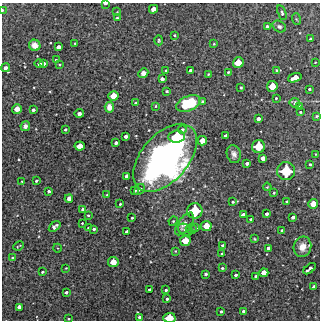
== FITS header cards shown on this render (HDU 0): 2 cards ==
NAXIS1  =                  318 /Length X axis
NAXIS2  =                  318 /Length Y axis

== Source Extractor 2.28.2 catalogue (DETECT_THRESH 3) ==
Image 318 x 318 px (HDU 0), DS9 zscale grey, 1 PNG px = 1 image px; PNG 322 x 322 px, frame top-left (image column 1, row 318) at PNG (2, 3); each listed source drawn as its Kron ellipse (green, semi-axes under 4 px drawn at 4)
Background 4280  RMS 260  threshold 791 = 3 sigma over >= 5 px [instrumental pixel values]
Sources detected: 131; all 131 listed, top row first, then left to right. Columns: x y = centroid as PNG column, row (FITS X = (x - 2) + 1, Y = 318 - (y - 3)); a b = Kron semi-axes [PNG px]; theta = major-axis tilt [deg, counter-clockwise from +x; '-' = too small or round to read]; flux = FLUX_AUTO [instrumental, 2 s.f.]
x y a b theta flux
105 3 4 2 - 3.8e+04
153 9 4 4 - 1.4e+05
2 10 3 2 - 2.3e+04
117 12 2 2 - 9.1e+03
282 13 8 4 -71 3.8e+04
117 18 4 3 - 2.3e+04
296 19 6 3 -71 1.8e+04
267 26 3 3 - 3.5e+04
279 26 7 5 -31 4.1e+04
174 35 3 2 - 1.9e+04
310 39 3 2 - 1.5e+04
159 40 5 3 - 1.6e+04
75 43 2 2 - 1.1e+04
214 44 4 3 - 1.3e+04
35 45 6 5 - 1.3e+05
58 47 4 3 - 7.3e+04
56 60 3 3 - 2.5e+04
238 63 5 5 - 2.2e+05
315 63 2 2 - 1.1e+04
39 64 4 3 - 4.8e+04
43 64 4 3 - 8.5e+04
59 64 3 2 - 1.7e+04
5 68 4 4 - 7.4e+04
190 70 4 3 - 4.7e+04
277 70 4 3 - 1.8e+04
166 71 3 3 - 2.8e+04
228 72 3 3 - 2.2e+04
143 73 5 4 - 6.7e+04
208 74 3 3 - 1.5e+04
295 78 7 4 17 1.8e+05
162 79 4 3 - 6.1e+04
272 86 5 5 - 2.3e+05
241 87 3 2 - 1.8e+04
309 89 3 3 - 2.9e+04
167 91 3 2 - 2.0e+04
113 96 5 5 - 1.9e+05
276 98 3 3 - 1.8e+04
202 101 4 3 - 2.0e+04
136 103 3 3 - 2.4e+04
188 103 13 7 22 7.7e+05
295 103 5 5 - 4.0e+04
156 106 4 2 - 1.3e+04
109 107 5 4 - 1.2e+05
300 107 4 3 - 6.1e+04
17 109 5 4 - 1.6e+05
33 110 3 3 - 4.2e+04
300 112 3 2 - 2.1e+04
79 113 5 3 - 7.6e+04
317 116 4 3 - 2.1e+04
258 119 4 3 - 5.8e+04
25 126 5 4 - 5.7e+04
65 130 3 3 - 2.7e+04
182 130 4 4 - 4.0e+04
126 136 4 3 - 6.0e+04
226 136 3 3 - 5.8e+04
176 137 8 6 6 4.2e+05
202 141 5 4 - 1.6e+05
116 143 3 3 - 4.2e+04
80 146 5 4 - 1.6e+05
258 146 6 6 - 3.6e+05
234 154 9 7 -74 7.7e+04
316 154 2 2 - 1.2e+04
165 158 40 23 49 7.5e+06
263 158 4 4 - 9.7e+04
247 163 3 3 - 4.5e+04
310 164 3 3 - 2.4e+04
286 171 9 9 - 5.8e+05
127 176 4 4 - 7.8e+04
36 181 3 3 - 3.2e+04
22 182 3 2 - 1.3e+04
267 187 4 3 - 1.5e+04
134 190 3 3 - 4.4e+04
139 190 6 4 43 3.3e+04
49 191 3 3 - 3.9e+04
274 193 3 2 - 1.9e+04
107 195 3 2 - 1.6e+04
69 199 4 4 - 8.6e+04
287 201 3 3 - 2.4e+04
233 202 3 2 - 2.3e+04
120 204 3 3 - 1.9e+04
313 204 5 5 - 1.7e+05
83 209 3 3 - 4.5e+04
195 211 8 7 - 5.1e+05
267 214 3 3 - 4.9e+04
88 215 3 2 - 1.8e+04
243 215 4 4 - 7.4e+04
293 217 4 3 - 5.2e+04
132 218 3 3 - 2.2e+04
251 219 3 3 - 2.9e+04
173 221 5 4 - 1.9e+04
82 223 3 2 - 1.4e+04
184 224 13 6 54 1.0e+05
206 226 5 5 - 2.1e+05
55 227 6 4 37 5.8e+04
88 228 3 3 - 2.1e+04
196 228 4 3 - 2.6e+04
94 229 3 3 - 3.2e+04
191 229 5 5 - 2.8e+04
185 230 7 5 -41 3.7e+04
282 230 3 3 - 1.9e+04
127 232 4 3 - 6.0e+04
255 239 4 4 - 1.9e+04
185 241 5 5 - 2.3e+05
223 245 3 3 - 3.3e+04
19 246 5 2 - 1.6e+04
302 247 10 8 77 1.7e+05
58 248 4 3 - 1.4e+04
268 248 4 4 - 7.5e+04
175 251 3 3 - 1.4e+04
222 254 3 3 - 2.8e+04
12 258 3 2 - 2.0e+04
113 262 5 5 - 2.1e+05
66 268 3 2 - 1.0e+04
222 268 3 3 - 2.4e+04
310 269 7 3 39 6.4e+04
42 272 3 2 - 2.7e+04
264 273 4 4 - 1.4e+05
206 274 3 3 - 4.0e+04
235 275 3 3 - 3.3e+04
255 276 3 3 - 2.6e+04
314 287 4 3 - 6.2e+04
150 290 3 3 - 4.7e+04
166 290 3 3 - 3.2e+04
66 292 3 3 - 3.5e+04
167 299 3 3 - 2.6e+04
19 307 4 4 - 8.0e+04
221 311 3 3 - 2.9e+04
243 311 3 3 - 3.3e+04
139 317 3 3 - 3.4e+04
169 318 6 5 - 2.8e+05
68 319 3 2 - 1.8e+04
At the frame edge (FLAGS 8, measured only in part): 4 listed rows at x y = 105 3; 2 10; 169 318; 68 319